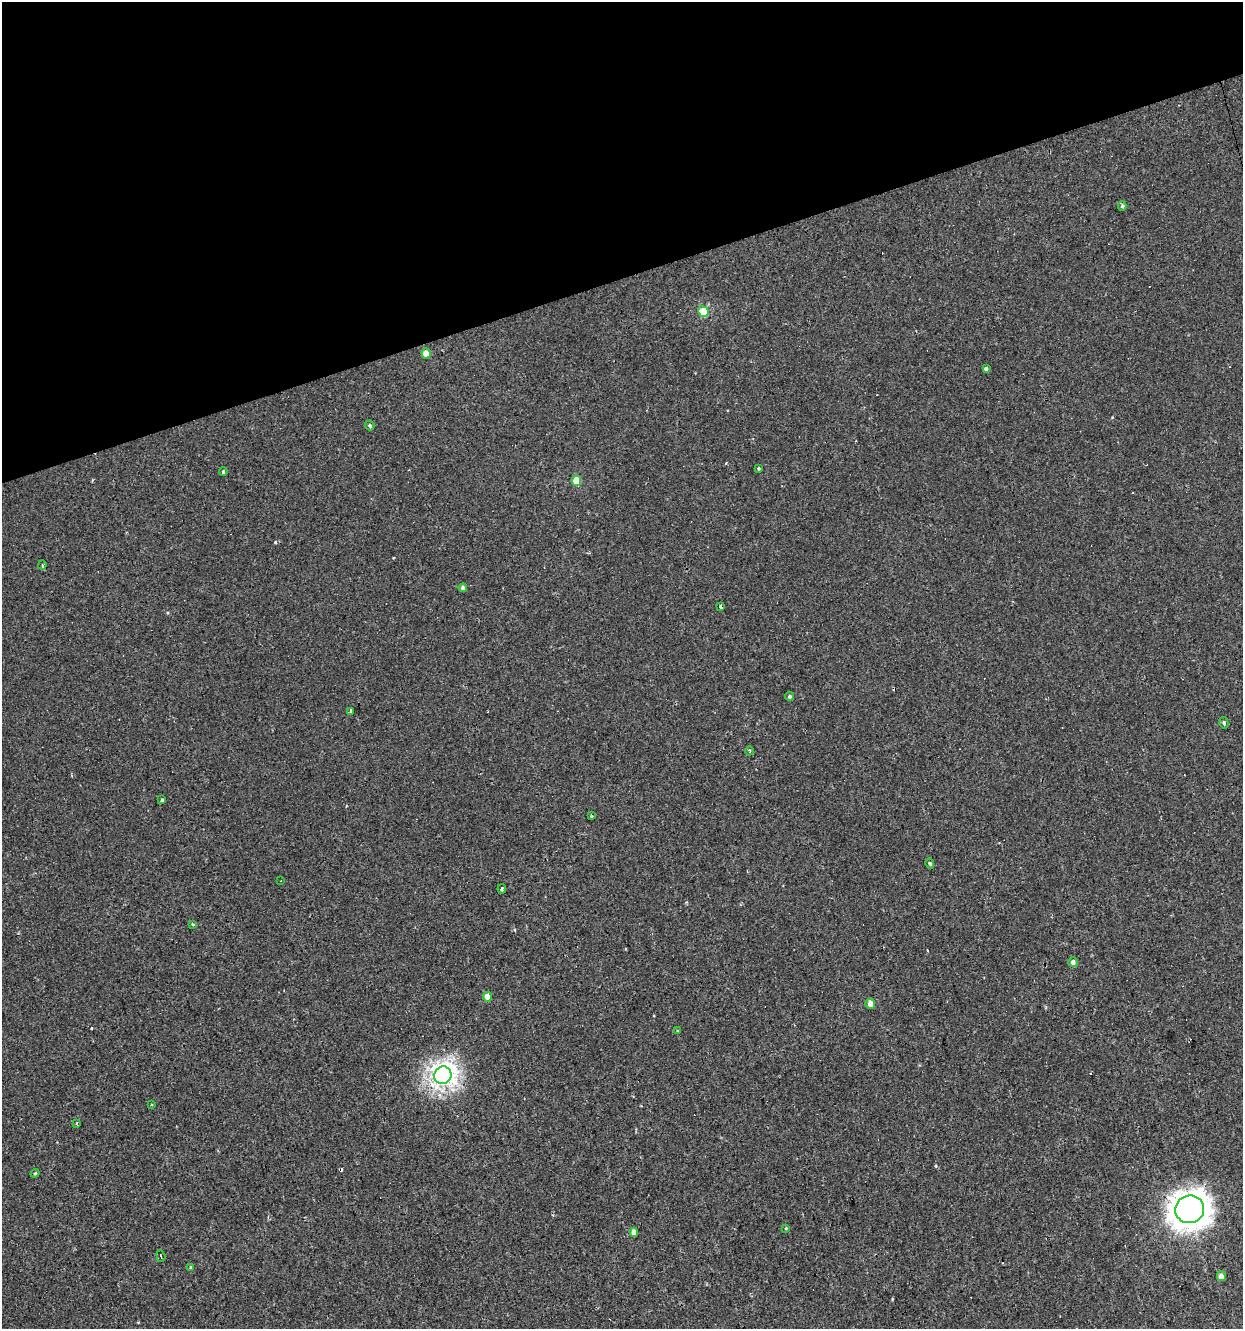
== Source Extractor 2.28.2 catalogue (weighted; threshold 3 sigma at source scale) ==
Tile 3 of 4 x 4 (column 3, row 1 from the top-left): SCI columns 2537-3777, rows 3982-5308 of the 5123 x 5308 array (HDU 1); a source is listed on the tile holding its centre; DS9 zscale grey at full resolution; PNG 1245 x 1331 px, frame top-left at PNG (2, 2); each listed source drawn as its Kron ellipse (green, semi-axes under 4 px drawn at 4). Shown black and unused: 21% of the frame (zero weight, under 2 of 3 exposures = <1% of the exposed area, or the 3 px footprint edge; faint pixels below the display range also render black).
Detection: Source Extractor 2.28.2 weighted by HDU 2 'WHT'; one run over the whole footprint, this tile lists its part. Background -2.46e-04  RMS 0.0043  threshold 0.0194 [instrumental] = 3 sigma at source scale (4.5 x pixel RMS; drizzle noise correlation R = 1.50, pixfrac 1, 0.0396/0.0396 arcsec/px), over >= 5 px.
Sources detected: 45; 10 cosmic-ray / hot-pixel residue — neither listed nor drawn; the other 35 listed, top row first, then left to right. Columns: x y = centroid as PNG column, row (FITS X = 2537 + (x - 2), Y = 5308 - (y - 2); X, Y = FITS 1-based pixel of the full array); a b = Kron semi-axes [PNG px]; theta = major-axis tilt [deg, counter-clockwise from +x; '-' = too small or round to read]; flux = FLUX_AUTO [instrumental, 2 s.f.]
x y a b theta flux
1122 206 5 4 - 0.73
703 312 5 5 - 15
426 353 5 4 - 4.5
986 369 3 3 - 4.4
369 425 5 4 - 0.7
759 468 4 3 - 0.59
223 472 4 3 - 0.58
576 481 5 4 - 8.2
42 565 4 3 - 1.7
463 588 4 4 - 1.1
721 607 3 3 - 2.3
789 696 4 4 - 0.82
350 711 4 2 - 0.66
1224 723 6 4 -77 0.68
750 751 4 3 - 0.38
162 800 4 3 - 2.5
592 815 3 2 - 0.85
930 863 5 4 - 0.6
281 881 3 2 - 0.25
502 889 4 3 - 3.3
193 925 3 2 - 0.49
1073 962 5 4 - 2
487 997 5 4 - 4.1
870 1004 5 4 - 2.9
678 1030 3 3 - 1.4
443 1075 9 8 - 200
152 1105 3 2 - 0.61
77 1123 4 2 - 0.34
35 1173 4 4 - 0.49
1190 1209 14 13 - 490
786 1228 4 3 - 0.33
634 1232 4 4 - 3.6
161 1256 6 3 -72 0.56
191 1267 4 4 - 0.43
1221 1276 5 4 - 3.5
Overlapping masked pixels (flux is a lower limit): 1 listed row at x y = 721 607